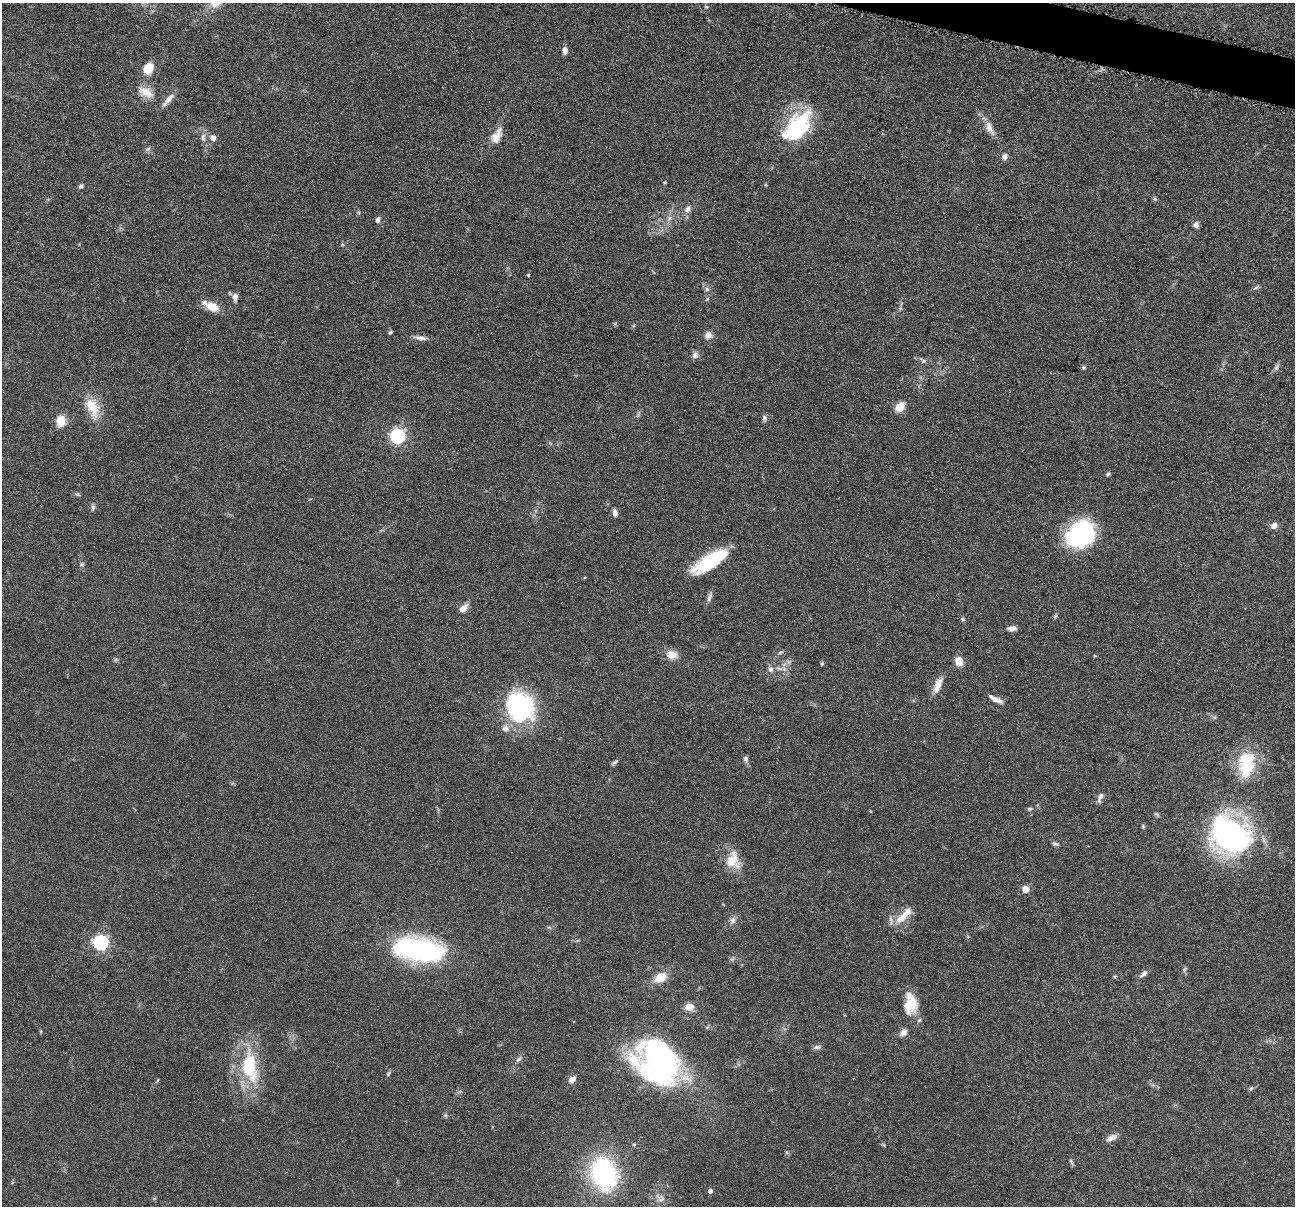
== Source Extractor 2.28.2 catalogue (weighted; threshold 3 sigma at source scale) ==
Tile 10 of 4 x 4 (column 2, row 3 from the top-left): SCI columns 1298-2590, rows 1459-2662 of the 5182 x 5200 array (HDU 1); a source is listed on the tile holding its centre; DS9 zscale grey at full resolution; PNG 1297 x 1208 px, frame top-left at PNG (2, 3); no overlay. Shown black and unused: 1% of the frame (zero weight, under 4 of 8 exposures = <1% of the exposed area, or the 3 px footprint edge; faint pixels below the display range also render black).
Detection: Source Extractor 2.28.2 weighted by HDU 2 'WHT'; one run over the whole footprint, this tile lists its part. Background 0.0362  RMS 0.0035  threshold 0.0142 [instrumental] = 3 sigma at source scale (4.09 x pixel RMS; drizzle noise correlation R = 1.36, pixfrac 0.8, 0.05/0.05 arcsec/px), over >= 5 px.
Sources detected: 100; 2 inside a brighter object's white glare — not listed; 4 inside a brighter listed object's ellipse — not listed separately; the other 94 listed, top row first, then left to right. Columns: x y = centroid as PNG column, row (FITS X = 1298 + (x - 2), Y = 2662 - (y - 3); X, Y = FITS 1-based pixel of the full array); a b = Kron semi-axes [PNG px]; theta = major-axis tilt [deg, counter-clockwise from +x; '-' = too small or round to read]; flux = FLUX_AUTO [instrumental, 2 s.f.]
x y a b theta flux
706 7 5 4 - 0.39
565 50 7 5 85 1.7
148 69 11 9 59 6.1
146 92 22 13 -26 4.8
168 100 21 6 50 2.4
797 125 39 22 45 26
989 128 21 9 -66 3
203 138 12 6 -90 1.5
213 138 9 8 - 1.5
496 138 16 11 60 3.9
148 149 6 6 - 0.78
1005 157 7 7 - 1.2
665 182 4 3 - 0.3
81 186 7 5 31 0.7
1155 199 6 5 - 0.48
687 209 10 7 57 1.5
670 218 7 6 - 0.92
378 220 7 5 85 1.1
1196 225 8 6 -75 1.2
528 275 3 3 - 0.33
1256 287 10 4 24 0.63
707 289 7 5 -47 0.83
235 297 9 6 89 1.7
213 307 16 10 -22 4.7
900 308 6 4 -72 0.51
390 332 5 4 - 0.5
708 335 10 9 - 1.8
420 338 15 6 -5 1.6
695 355 9 8 - 1.3
923 361 6 5 - 0.68
1084 367 5 5 - 0.51
1276 368 8 5 72 0.81
900 407 11 8 48 4.1
92 408 31 16 -68 7.6
764 418 9 6 -81 0.84
61 421 13 10 82 4.6
398 436 6 6 - 71
1108 474 6 5 - 0.57
77 494 7 4 -30 0.51
93 507 8 5 77 0.79
615 513 8 5 -74 1.4
1274 525 7 6 - 1.8
1076 538 26 22 -61 27
710 562 42 14 32 18
82 564 7 5 -21 0.56
709 597 14 5 69 1.3
463 608 9 6 45 2.8
1055 616 6 4 47 0.45
963 619 6 4 -24 0.47
1012 628 10 5 3 1.5
780 652 8 3 14 0.49
672 655 13 11 -10 3.2
959 661 9 7 -69 3.8
822 663 5 4 - 0.41
770 669 9 8 - 1.4
938 685 22 8 68 3.2
996 699 16 5 -26 2.3
520 707 35 30 -57 37
746 759 7 6 - 1
615 762 10 4 41 0.68
1246 764 34 20 82 16
1100 797 15 6 73 1.3
1029 809 6 5 - 0.56
1143 826 7 4 -65 0.45
1230 835 39 30 -35 86
1055 844 9 5 -23 0.75
733 860 24 18 -89 6.7
1026 889 6 6 - 3.3
906 914 23 10 45 4.3
733 920 10 8 69 1.4
101 942 6 6 - 80
419 950 44 20 -10 68
1185 969 8 5 58 0.68
1144 974 12 5 40 1.4
1115 976 5 3 - 0.34
661 978 11 8 29 6.3
910 1004 26 16 -87 8
689 1007 9 7 -7 3.4
903 1033 10 7 37 1.8
817 1047 11 5 5 1
518 1059 8 5 39 0.86
659 1061 40 32 -42 100
249 1067 33 16 -84 22
388 1074 8 4 55 0.52
572 1079 10 7 39 1.6
158 1080 5 3 - 0.32
1251 1089 7 5 53 0.52
1112 1138 16 7 24 1.9
634 1144 5 4 - 0.38
786 1152 6 4 -71 0.44
1071 1162 11 4 -65 0.56
603 1173 24 19 -73 56
710 1191 5 4 - 1.3
660 1198 16 9 -33 2.2